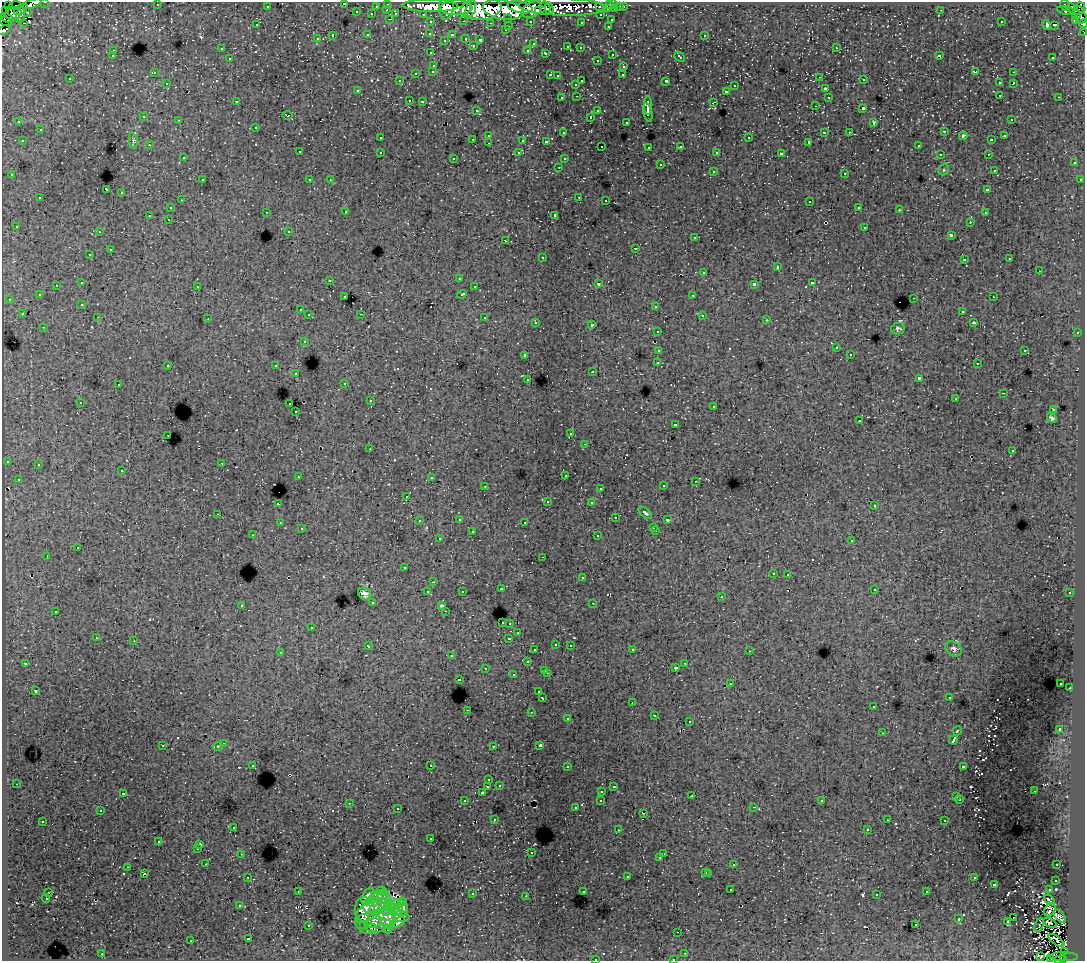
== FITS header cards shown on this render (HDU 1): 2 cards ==
NAXIS1  =                 1083
NAXIS2  =                  959

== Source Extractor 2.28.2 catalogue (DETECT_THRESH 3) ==
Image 1083 x 959 px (HDU 1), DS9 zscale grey, 1 PNG px = 1 image px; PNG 1087 x 963 px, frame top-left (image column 1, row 959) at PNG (2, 2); each listed source drawn as its Kron ellipse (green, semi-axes under 4 px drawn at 4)
Background 235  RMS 1.7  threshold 5.13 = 3 sigma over >= 5 px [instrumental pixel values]
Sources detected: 619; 7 with non-positive FLUX_AUTO (blend fragments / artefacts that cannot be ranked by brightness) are neither listed nor drawn; of the other 612, the 500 brightest by FLUX_AUTO listed and drawn (112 fainter detections omitted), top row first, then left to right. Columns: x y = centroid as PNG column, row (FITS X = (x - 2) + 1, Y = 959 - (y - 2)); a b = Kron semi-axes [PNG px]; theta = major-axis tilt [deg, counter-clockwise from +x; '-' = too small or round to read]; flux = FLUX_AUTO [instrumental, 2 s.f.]
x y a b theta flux
45 2 3 2 - 6100
344 3 3 2 - 410
32 4 10 4 21 39000
388 4 3 3 - 7600
609 4 3 3 - 4500
614 4 3 3 - 5700
8 5 2 2 - 3300
157 5 3 2 - 210
1065 5 6 3 -60 11000
15 6 6 3 16 10000
267 6 3 3 - 1900
376 6 3 2 - 2400
431 6 27 6 -1 350000
447 6 13 7 83 130000
520 7 13 5 -13 240000
562 7 43 9 -2 160000
600 7 3 3 - 4200
620 7 3 3 - 1500
623 7 3 3 - 3000
1081 7 6 3 -62 6200
457 8 16 7 1 280000
466 8 7 3 63 88000
545 8 7 5 -75 74000
549 8 5 3 - 63000
1071 8 4 3 - 5100
21 9 7 4 35 70000
471 9 8 5 72 140000
481 9 21 11 5 530000
532 9 11 7 28 270000
607 9 3 3 - 2800
615 9 3 3 - 10000
5 10 2 2 - 4900
387 10 3 2 - 490
503 10 21 9 -10 560000
941 10 3 2 - 250
538 11 4 3 - 76000
1066 11 9 3 -11 7300
1078 11 5 4 - 8300
28 12 3 3 - 2300
357 12 3 2 - 740
13 13 8 6 14 72000
372 14 3 3 - 1500
396 14 4 3 - 1700
423 14 3 2 - 2900
20 15 8 3 77 7300
601 15 3 3 - 3200
1076 15 5 3 - 3700
7 18 7 3 -18 42000
508 18 3 3 - 1300
1081 18 6 5 - 31000
390 19 3 2 - 630
611 20 3 3 - 770
1076 20 3 3 - 11000
6 21 6 3 -24 130000
464 21 3 2 - 780
530 21 3 3 - 1800
431 22 3 3 - 3700
581 22 3 3 - 250
1001 22 3 3 - 180
24 23 3 2 - 230
490 23 3 2 - 160
1083 24 4 3 - 16000
257 25 3 3 - 290
1047 25 5 3 - 890
1054 25 3 2 - 200
509 26 3 2 - 770
608 26 3 2 - 850
4 30 6 3 24 15000
505 30 3 3 - 400
1084 32 3 2 - 1600
430 33 3 3 - 350
368 35 3 3 - 920
452 35 3 3 - 460
704 35 3 3 - 560
332 36 3 3 - 1900
466 38 3 3 - 710
317 39 3 3 - 440
445 40 4 4 - 190
480 40 3 3 - 460
533 44 3 2 - 240
473 45 3 3 - 380
568 47 3 3 - 1100
580 48 3 2 - 390
836 48 3 2 - 570
221 49 3 3 - 420
528 50 3 3 - 410
113 51 3 3 - 620
431 53 3 3 - 400
546 53 4 3 - 950
612 54 3 3 - 690
939 55 4 3 - 150
112 56 3 3 - 390
680 57 6 3 -43 930
1053 57 3 2 - 390
230 59 3 3 - 730
597 60 3 2 - 400
434 65 3 3 - 800
624 66 3 3 - 740
433 71 3 3 - 650
976 71 4 3 - 440
154 72 3 3 - 280
1013 72 3 2 - 680
416 73 3 3 - 1000
550 75 3 2 - 1100
623 75 3 3 - 270
557 76 3 3 - 350
820 77 3 2 - 270
70 79 3 3 - 380
864 80 3 3 - 470
400 81 3 3 - 230
582 81 3 3 - 1300
666 81 4 3 - 2400
167 83 3 3 - 420
999 83 3 3 - 610
1013 83 3 2 - 1100
576 84 3 3 - 540
735 86 3 3 - 540
825 89 3 3 - 440
358 90 3 3 - 430
726 91 3 3 - 910
1000 95 3 2 - 520
577 96 3 2 - 520
828 97 3 3 - 540
1059 97 3 2 - 460
562 98 3 3 - 490
409 100 3 2 - 490
236 101 3 2 - 290
422 102 3 2 - 150
713 102 4 2 - 850
648 105 9 3 -89 4800
815 106 3 2 - 180
863 108 3 3 - 2100
476 110 3 3 - 370
598 111 3 3 - 740
648 112 10 3 -78 4800
288 115 5 3 - 180
144 117 3 3 - 560
591 117 3 2 - 840
1011 119 3 3 - 310
179 120 3 2 - 420
19 122 3 3 - 250
626 122 3 3 - 390
874 122 3 3 - 260
256 127 3 3 - 610
40 130 3 3 - 590
944 131 3 3 - 160
824 132 3 3 - 1600
849 132 3 2 - 370
563 133 3 3 - 360
489 135 3 3 - 570
963 136 4 3 - 1200
1004 136 3 3 - 360
380 138 3 3 - 320
749 138 3 3 - 830
473 139 3 2 - 560
523 140 3 3 - 1300
992 140 3 3 - 360
22 141 3 2 - 670
133 141 8 4 -83 230
546 141 3 3 - 310
809 142 3 3 - 280
489 143 3 2 - 510
149 145 3 2 - 290
602 146 3 3 - 260
681 146 3 3 - 480
918 146 3 3 - 470
649 147 3 3 - 270
299 152 3 3 - 580
380 152 3 3 - 660
519 153 3 3 - 480
717 153 4 3 - 410
781 154 4 3 - 4000
940 154 3 2 - 320
988 154 3 2 - 410
183 158 3 3 - 440
454 158 3 3 - 450
564 159 3 3 - 270
1074 163 3 3 - 740
660 165 3 3 - 900
559 167 3 2 - 480
944 170 6 5 - 170
994 170 3 3 - 260
713 171 3 3 - 760
845 173 3 2 - 280
12 175 3 3 - 460
202 180 3 2 - 690
310 180 3 3 - 340
330 180 3 2 - 170
1080 180 3 3 - 390
106 189 4 2 - 940
988 190 3 3 - 590
122 193 3 3 - 990
579 197 3 2 - 720
40 198 3 3 - 800
181 200 3 2 - 360
606 200 3 2 - 230
810 202 3 2 - 350
859 207 3 2 - 490
170 208 3 3 - 500
899 210 3 3 - 270
266 212 3 2 - 470
346 212 3 2 - 390
985 213 3 3 - 400
149 215 3 2 - 310
555 215 4 3 - 3700
168 219 3 2 - 390
970 222 3 2 - 380
16 226 3 3 - 250
865 227 3 3 - 880
289 231 3 3 - 320
99 232 3 2 - 450
951 235 4 3 - 1900
695 238 3 3 - 510
506 241 3 2 - 420
635 248 3 3 - 1100
110 250 3 3 - 1100
90 255 3 3 - 490
542 257 3 3 - 740
1010 259 3 3 - 330
964 260 3 3 - 410
777 267 3 3 - 1600
1039 271 3 2 - 470
704 272 3 3 - 910
459 278 3 3 - 250
330 280 3 3 - 360
82 283 3 3 - 1400
812 283 3 3 - 1100
598 284 3 3 - 2500
754 284 4 3 - 3200
56 285 3 3 - 430
197 286 3 3 - 640
474 287 3 3 - 360
462 294 5 3 - 960
39 295 3 3 - 410
693 295 3 2 - 550
345 297 3 3 - 460
993 297 3 2 - 430
914 298 3 2 - 870
9 299 3 3 - 330
82 304 3 3 - 350
656 306 3 3 - 750
300 310 3 3 - 390
962 311 3 3 - 370
22 314 3 3 - 1400
361 314 3 2 - 140
309 315 3 3 - 550
702 315 3 3 - 520
98 317 3 2 - 420
485 318 3 3 - 960
208 319 3 2 - 170
767 320 3 2 - 250
536 322 3 3 - 400
974 323 3 3 - 380
592 325 3 3 - 1400
44 327 3 2 - 430
898 329 7 5 11 270
658 331 3 3 - 540
1077 333 3 2 - 600
304 341 3 3 - 680
836 348 3 3 - 550
659 350 4 3 - 2100
1025 350 3 3 - 1000
850 354 3 2 - 370
525 355 3 3 - 910
658 363 4 3 - 3000
977 364 3 3 - 400
168 365 3 3 - 600
276 366 3 3 - 770
592 372 3 2 - 820
296 374 3 2 - 400
919 378 4 3 - 4000
528 379 3 3 - 420
345 383 3 3 - 410
118 385 3 3 - 500
1003 393 3 2 - 290
955 399 3 3 - 290
370 401 3 2 - 480
80 402 3 2 - 440
290 404 3 2 - 650
714 406 3 3 - 440
1054 409 3 3 - 150
296 412 3 2 - 310
1052 418 5 3 - 250
860 421 3 2 - 180
675 424 3 3 - 340
571 434 3 3 - 320
168 435 3 2 - 420
585 444 3 2 - 330
370 449 2 2 - 250
1012 451 3 3 - 380
7 461 3 3 - 420
222 463 3 2 - 350
38 465 3 3 - 350
122 471 3 3 - 360
565 475 3 2 - 320
298 476 3 2 - 290
431 478 3 3 - 280
18 479 3 3 - 390
695 481 3 2 - 320
485 486 3 2 - 260
663 486 3 3 - 420
600 488 3 2 - 320
407 496 3 3 - 250
547 502 3 3 - 160
591 503 3 3 - 370
278 504 3 3 - 1800
874 506 3 3 - 360
645 513 8 3 -40 230
218 514 3 2 - 510
616 518 3 3 - 610
459 519 3 3 - 600
667 520 3 3 - 500
419 521 3 3 - 310
525 522 3 2 - 390
280 523 3 3 - 420
654 527 3 3 - 310
301 529 3 3 - 320
656 531 3 2 - 470
472 532 3 3 - 1000
253 535 3 2 - 220
598 536 3 3 - 580
439 539 3 3 - 490
852 541 3 3 - 650
78 548 3 2 - 620
47 556 3 2 - 1300
543 557 3 2 - 270
404 568 3 3 - 310
773 573 3 3 - 410
788 574 3 2 - 560
582 578 3 3 - 610
433 582 3 2 - 230
501 589 3 3 - 500
874 589 3 3 - 520
462 591 3 3 - 330
428 592 3 3 - 810
1070 593 3 3 - 460
365 594 7 5 -33 550
721 597 3 3 - 440
373 602 3 3 - 440
593 603 3 2 - 210
241 605 3 3 - 600
441 605 4 3 - 200
56 611 3 3 - 1700
445 611 3 2 - 250
502 622 3 3 - 510
510 623 3 3 - 640
312 627 3 3 - 540
518 633 3 3 - 360
96 638 3 2 - 510
509 638 3 3 - 1000
134 641 3 2 - 820
556 644 3 3 - 420
570 645 3 2 - 520
368 646 4 3 - 650
953 649 9 7 -38 380
535 650 3 3 - 380
632 650 3 2 - 540
749 651 3 2 - 320
280 652 3 3 - 160
451 656 3 2 - 220
527 662 3 3 - 700
25 663 3 2 - 240
685 663 3 2 - 500
485 668 3 3 - 470
676 668 3 3 - 430
545 670 3 3 - 650
547 673 3 2 - 960
513 675 3 3 - 680
459 679 3 3 - 1300
1061 683 3 3 - 210
731 684 3 3 - 570
1070 688 3 2 - 380
35 691 3 3 - 370
539 692 3 3 - 370
542 698 4 3 - 1800
949 698 3 3 - 360
632 702 3 2 - 300
873 707 3 2 - 350
467 710 2 2 - 450
531 712 3 2 - 770
655 715 3 3 - 360
568 719 3 2 - 150
689 722 3 3 - 850
1060 730 4 3 - 3800
957 731 5 3 - 1700
882 733 3 2 - 150
954 740 5 3 - 8000
224 743 3 2 - 600
163 745 3 3 - 790
540 745 4 3 - 98000
217 746 5 4 - 170
493 746 3 2 - 180
253 765 3 3 - 460
430 765 3 2 - 850
963 766 3 3 - 1300
567 767 3 2 - 350
489 780 3 3 - 370
16 784 3 2 - 540
499 785 3 3 - 330
488 786 3 2 - 730
613 787 3 3 - 290
602 791 3 2 - 660
1034 791 3 2 - 310
123 793 3 3 - 570
482 793 3 3 - 430
692 796 3 2 - 290
957 797 3 3 - 970
960 799 3 3 - 410
601 800 3 3 - 600
465 801 3 3 - 490
822 801 3 3 - 260
349 803 3 2 - 700
754 807 3 2 - 540
575 808 3 3 - 370
397 809 3 3 - 390
100 811 3 3 - 400
643 813 3 2 - 220
495 819 3 3 - 410
887 820 3 2 - 320
43 821 3 3 - 460
945 821 3 3 - 780
233 827 3 3 - 410
867 829 3 3 - 370
618 830 3 2 - 240
431 839 3 3 - 340
159 842 3 3 - 390
200 845 3 3 - 5600
198 848 3 3 - 240
531 853 3 2 - 150
242 854 3 2 - 410
664 854 3 2 - 440
660 858 3 3 - 520
206 864 2 2 - 290
734 865 3 3 - 1800
1057 865 3 3 - 440
128 867 3 2 - 460
706 872 3 3 - 870
709 873 3 3 - 850
144 874 3 3 - 850
627 876 3 3 - 1100
248 877 3 3 - 510
974 878 3 3 - 590
1056 880 3 3 - 510
994 884 3 3 - 1500
731 890 3 2 - 360
1049 890 3 3 - 750
298 891 3 2 - 140
382 891 5 3 - 360
583 891 3 3 - 560
927 892 3 3 - 470
48 893 3 2 - 300
472 894 3 3 - 920
877 894 3 3 - 420
379 895 8 4 -3 890
526 896 3 2 - 270
368 897 9 5 66 980
46 898 4 2 - 390
1049 900 6 4 -40 190
402 902 3 2 - 150
373 903 12 7 48 2100
385 903 13 7 -82 2200
396 904 7 4 9 620
240 905 3 3 - 300
379 907 10 6 32 1100
403 907 8 4 -90 750
391 908 8 5 -34 920
398 909 7 4 70 1100
365 910 12 10 -83 1500
1050 910 7 5 57 380
393 915 17 6 -9 2100
375 916 21 16 32 1200
1060 916 8 4 -48 310
1013 918 2 2 - 360
363 919 6 4 16 210
387 919 11 6 -67 730
959 919 3 3 - 910
1007 921 3 2 - 220
398 922 7 3 31 200
373 923 8 3 11 320
1050 923 7 3 -24 250
308 925 3 3 - 670
364 925 4 2 - 160
916 925 3 3 - 520
1039 925 7 3 67 210
372 928 5 3 - 600
387 929 5 2 - 200
678 932 2 2 - 140
248 939 3 3 - 2700
191 941 3 3 - 230
1056 941 9 3 -36 830
1064 952 3 3 - 2400
685 953 3 2 - 390
102 954 3 2 - 870
1041 956 3 2 - 150
1064 957 14 3 -1 8800
1051 958 4 2 - 280
595 959 3 3 - 820
673 959 3 2 - 290
1060 960 5 3 - 16000
1063 960 3 2 - 33000
At the frame edge (FLAGS 8, measured only in part): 13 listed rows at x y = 45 2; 344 3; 32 4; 1081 18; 6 21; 1083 24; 4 30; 1084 32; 1051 958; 595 959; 673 959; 1060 960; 1063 960
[112 fainter detections neither listed nor drawn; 7 non-positive-flux detections neither listed nor drawn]